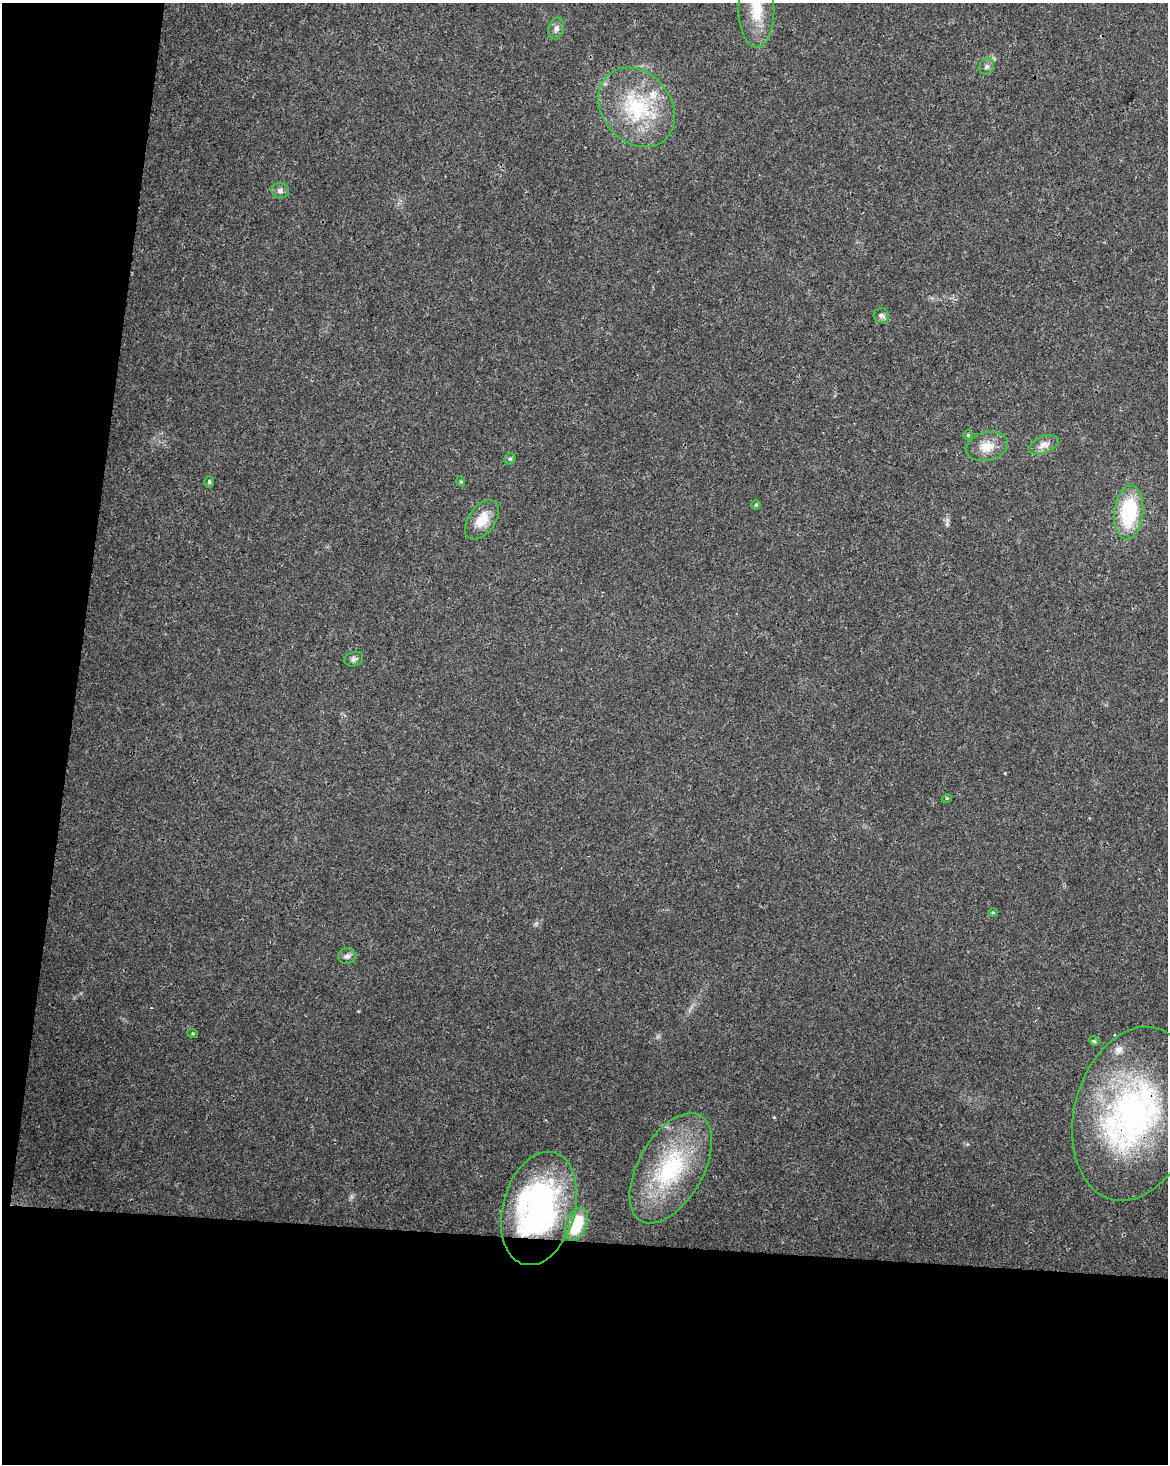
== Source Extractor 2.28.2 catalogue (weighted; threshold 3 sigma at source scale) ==
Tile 9 of 4 x 3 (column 1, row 3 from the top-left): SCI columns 9-1174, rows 286-1747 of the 4672 x 4898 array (HDU 1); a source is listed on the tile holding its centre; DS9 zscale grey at full resolution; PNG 1170 x 1466 px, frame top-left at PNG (2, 3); each listed source drawn as its Kron ellipse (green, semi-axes under 4 px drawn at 4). Shown black and unused: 21% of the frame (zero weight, under 3 of 4 exposures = <1% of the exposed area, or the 3 px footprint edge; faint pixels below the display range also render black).
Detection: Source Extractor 2.28.2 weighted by HDU 2 'WHT'; one run over the whole footprint, this tile lists its part. Background 0.0187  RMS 0.0031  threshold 0.0138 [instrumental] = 3 sigma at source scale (4.5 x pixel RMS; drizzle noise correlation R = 1.50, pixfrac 1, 0.0396/0.0396 arcsec/px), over >= 5 px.
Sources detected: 30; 5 inside a brighter listed object's ellipse — not listed separately; the other 25 listed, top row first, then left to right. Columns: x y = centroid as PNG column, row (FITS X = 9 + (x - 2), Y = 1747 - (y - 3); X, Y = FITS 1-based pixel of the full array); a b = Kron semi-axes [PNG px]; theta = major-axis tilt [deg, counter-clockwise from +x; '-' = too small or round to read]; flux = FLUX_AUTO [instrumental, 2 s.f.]
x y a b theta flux
756 10 37 18 -89 11
556 28 11 7 73 1.4
986 67 8 7 - 0.84
637 107 43 34 -50 26
280 191 9 7 -16 1.1
881 315 7 7 - 1
968 435 4 4 - 0.36
1044 445 16 8 22 2.3
987 447 21 14 13 5
510 459 6 5 - 0.59
461 481 5 4 - 0.41
209 482 6 5 - 0.46
756 505 5 4 - 0.42
1129 513 27 14 84 23
482 520 22 13 53 5.7
354 659 9 7 21 0.96
947 798 5 3 - 0.29
993 912 5 3 - 0.29
347 956 9 8 - 1.1
193 1034 5 3 - 0.29
1094 1041 5 4 - 0.44
1134 1114 88 59 75 91
671 1168 61 32 60 36
539 1209 58 36 75 86
576 1224 17 10 68 13
Overlapping masked pixels (flux is a lower limit): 2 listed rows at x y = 1134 1114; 539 1209
Isophote crosses this tile's border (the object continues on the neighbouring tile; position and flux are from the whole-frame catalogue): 1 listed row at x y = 756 10